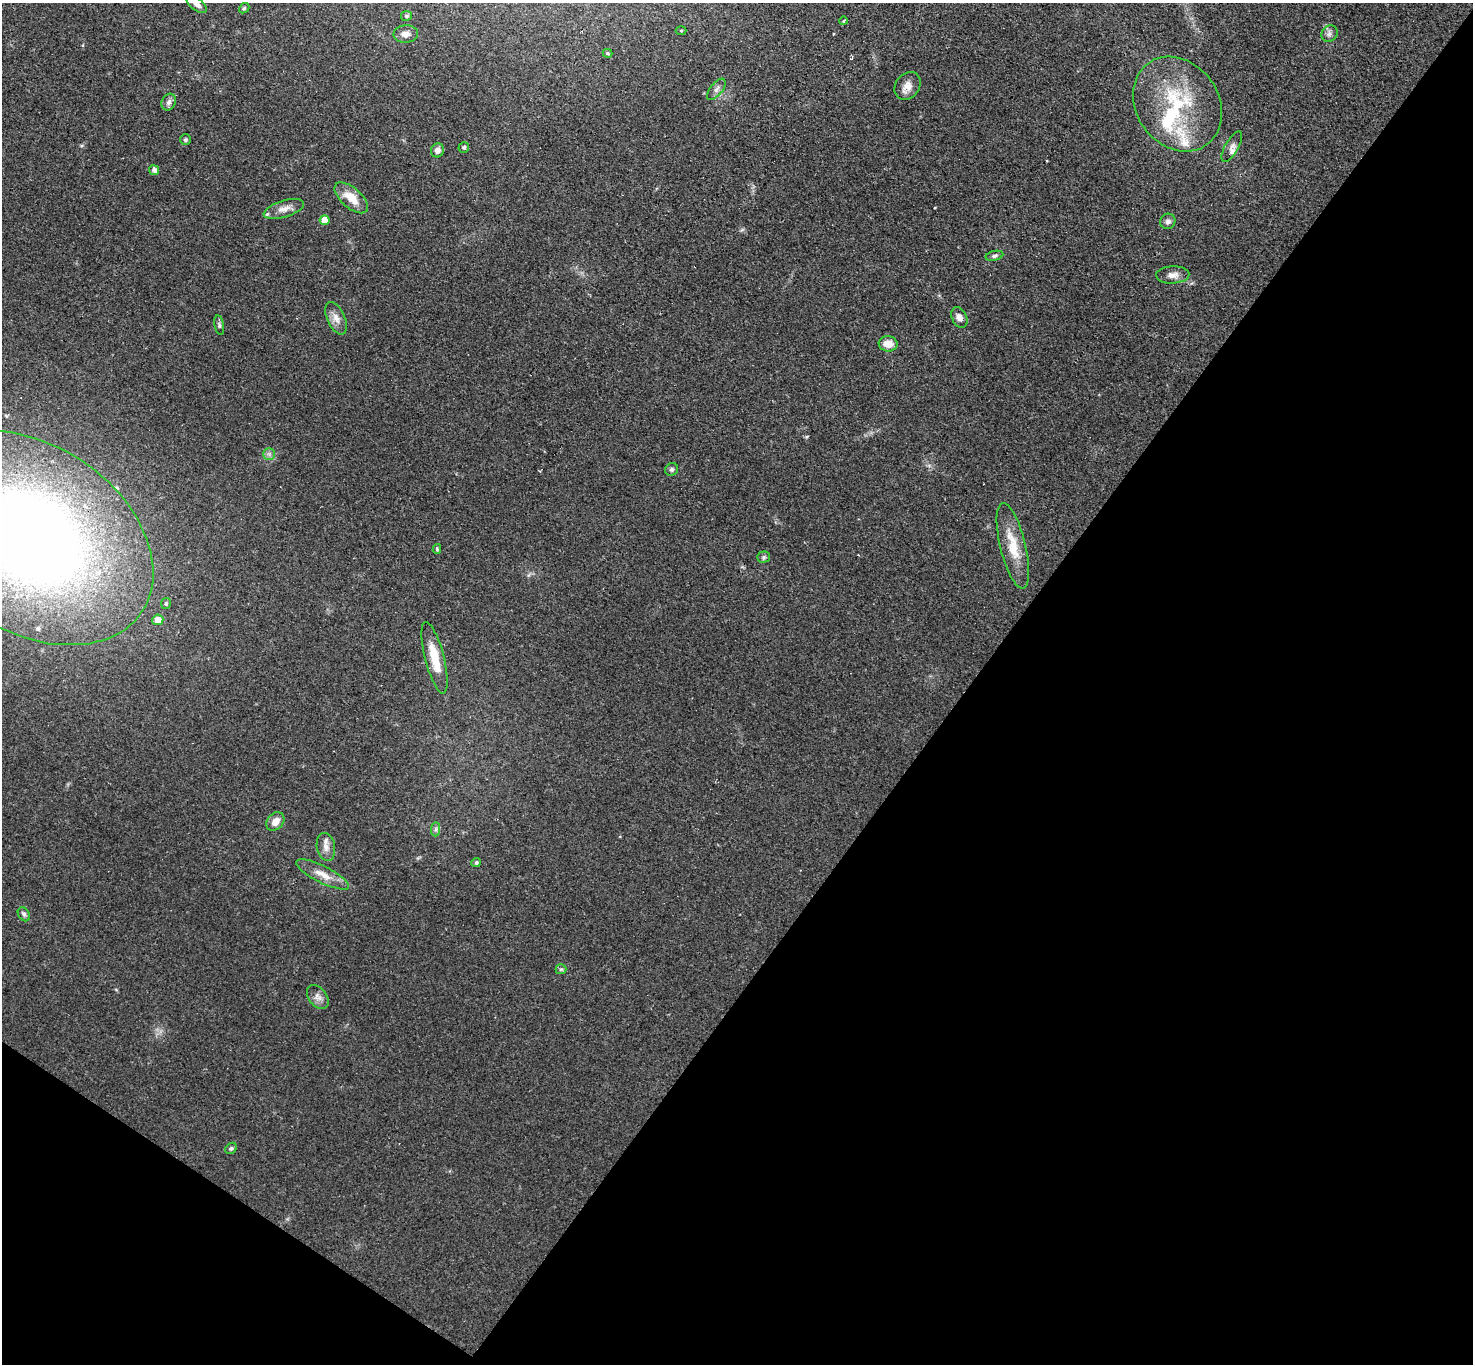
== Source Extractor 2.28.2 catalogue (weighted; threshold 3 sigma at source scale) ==
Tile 15 of 4 x 4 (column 3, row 4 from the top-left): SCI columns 2989-4459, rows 310-1671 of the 6061 x 6051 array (HDU 1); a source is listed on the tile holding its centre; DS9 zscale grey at full resolution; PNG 1475 x 1366 px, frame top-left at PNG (2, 3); each listed source drawn as its Kron ellipse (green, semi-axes under 4 px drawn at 4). Shown black and unused: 38% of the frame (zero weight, under 3 of 4 exposures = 1% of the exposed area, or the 3 px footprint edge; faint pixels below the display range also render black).
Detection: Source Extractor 2.28.2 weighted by HDU 2 'WHT'; one run over the whole footprint, this tile lists its part. Background 0.12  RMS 0.0068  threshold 0.0307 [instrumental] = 3 sigma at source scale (4.5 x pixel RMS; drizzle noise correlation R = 1.50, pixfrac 1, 0.05/0.05 arcsec/px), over >= 5 px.
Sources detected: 49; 1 inside a brighter object's white glare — neither listed nor drawn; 3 inside a brighter listed object's ellipse — not listed separately; the other 45 listed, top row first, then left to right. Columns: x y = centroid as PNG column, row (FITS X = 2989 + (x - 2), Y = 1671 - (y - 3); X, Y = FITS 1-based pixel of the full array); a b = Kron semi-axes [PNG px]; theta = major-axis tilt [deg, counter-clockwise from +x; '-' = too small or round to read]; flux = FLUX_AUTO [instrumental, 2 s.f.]
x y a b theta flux
196 4 12 6 -38 3.3
244 8 6 4 42 1
406 16 5 5 - 1.4
843 21 4 3 - 0.75
681 30 5 3 - 0.65
406 34 12 8 3 4.3
1329 34 9 7 46 2.5
607 53 5 4 - 1
907 86 15 12 54 6.3
716 89 13 6 51 2.9
169 102 8 7 - 2.5
1178 104 50 41 -54 67
185 140 5 5 - 1.1
464 147 5 5 - 1.3
1232 147 17 6 60 4.2
437 150 7 6 - 3.9
154 170 5 5 - 2.8
351 198 20 10 -41 12
284 209 21 8 17 6.2
324 220 5 5 - 11
1168 221 8 7 - 2.6
994 256 9 5 14 1.6
1173 275 17 8 2 5.1
959 317 11 7 -65 3.6
336 318 17 9 -66 5.6
219 325 10 4 -79 1.5
888 344 9 7 -7 7.6
269 454 6 6 - 1.9
672 469 7 6 - 1.5
30 538 134 93 -33 770
1013 546 44 12 -76 19
437 549 5 4 - 1.1
764 557 6 5 - 1.3
166 604 5 5 - 1.3
158 620 5 5 - 7.6
434 658 37 9 -76 19
275 821 10 8 48 5.6
436 829 7 4 89 1.5
326 847 14 9 -79 4.8
476 863 5 4 - 1.4
323 874 29 8 -27 9.5
24 914 7 5 -56 1.7
561 969 5 5 - 1
318 997 13 9 -52 4.2
231 1148 6 5 - 1.4
Overlapping masked pixels (flux is a lower limit): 1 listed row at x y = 30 538
Isophote crosses this tile's border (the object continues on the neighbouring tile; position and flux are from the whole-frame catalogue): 2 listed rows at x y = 196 4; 30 538